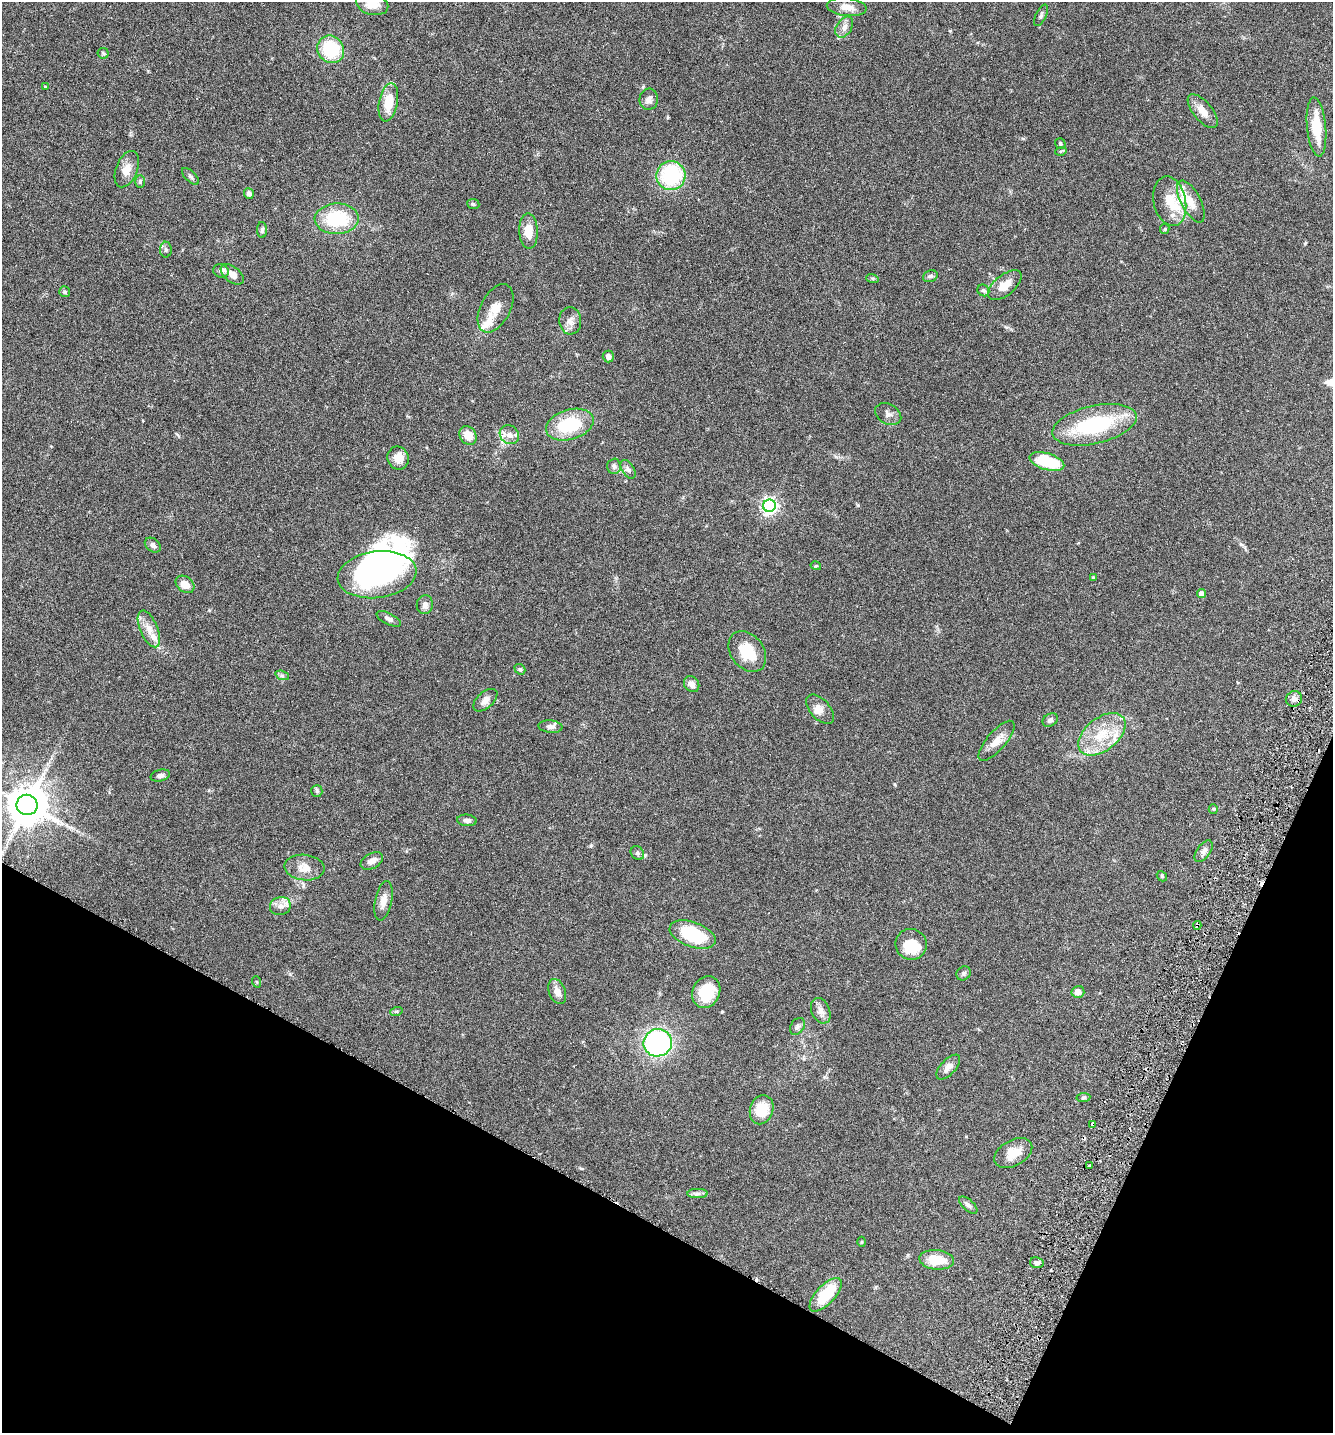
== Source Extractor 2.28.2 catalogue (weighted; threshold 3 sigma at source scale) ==
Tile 15 of 4 x 4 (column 3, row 4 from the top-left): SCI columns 2867-4197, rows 34-1464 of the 5866 x 5789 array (HDU 1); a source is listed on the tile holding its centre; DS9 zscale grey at full resolution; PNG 1335 x 1435 px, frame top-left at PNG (2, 2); each listed source drawn as its Kron ellipse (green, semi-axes under 4 px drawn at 4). Shown black and unused: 21% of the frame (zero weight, under 3 of 6 exposures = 3% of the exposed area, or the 3 px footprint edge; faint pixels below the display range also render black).
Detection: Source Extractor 2.28.2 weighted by HDU 2 'WHT'; one run over the whole footprint, this tile lists its part. Background 0.0537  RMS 0.0032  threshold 0.0129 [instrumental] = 3 sigma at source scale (4.09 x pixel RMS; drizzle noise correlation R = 1.36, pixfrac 0.8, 0.05/0.05 arcsec/px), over >= 5 px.
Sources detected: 119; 3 inside a brighter object's white glare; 5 cosmic-ray / hot-pixel residue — neither listed nor drawn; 9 inside a brighter listed object's ellipse — not listed separately; the other 102 listed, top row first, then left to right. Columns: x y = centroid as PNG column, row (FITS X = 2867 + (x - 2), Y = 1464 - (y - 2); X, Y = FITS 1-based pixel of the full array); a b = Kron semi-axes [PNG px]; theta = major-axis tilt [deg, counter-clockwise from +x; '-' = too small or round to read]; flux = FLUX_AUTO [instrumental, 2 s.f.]
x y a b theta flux
372 4 16 10 -14 3.4
847 7 20 9 -6 2.9
1041 15 12 5 64 0.65
844 27 11 7 57 1.5
331 49 14 13 - 14
103 53 5 5 - 0.4
45 87 3 3 - 0.34
649 99 10 9 - 1.4
388 102 19 9 79 5.8
1203 111 21 9 -50 3
1316 127 30 9 -85 8.4
1060 143 5 5 - 0.46
1061 151 6 3 17 0.37
127 169 19 10 68 3
190 176 11 5 -45 0.66
671 176 14 14 - 21
140 181 6 5 - 0.46
249 194 5 5 - 0.96
1170 201 25 16 -78 5.9
1191 201 23 9 -62 3.7
473 204 6 5 - 0.45
337 219 22 15 2 14
1165 229 5 4 - 0.36
262 230 8 5 89 0.61
529 231 18 9 -88 4.4
166 250 8 6 89 0.63
221 271 8 6 -21 0.83
232 274 13 7 -38 2.3
930 276 7 5 19 0.58
872 278 6 4 -19 0.42
1005 285 20 10 39 3.8
983 290 6 5 - 0.59
65 292 5 5 - 0.45
496 308 26 15 62 4.8
570 321 13 11 -86 1.8
608 356 6 5 - 1.4
888 414 14 10 -29 1.3
570 425 24 15 16 14
1094 425 43 19 13 24
509 435 10 9 - 2.1
468 436 10 8 -56 3.6
398 458 11 10 - 2.7
1047 462 18 8 -17 12
614 466 8 7 - 0.84
628 469 10 6 -57 0.91
769 506 6 6 - 87
153 545 9 6 -39 1
816 566 5 3 - 0.27
377 575 39 23 7 42
1093 577 4 3 - 0.35
185 584 10 7 -38 2.8
1201 594 4 4 - 1.9
425 605 9 8 - 1.2
389 619 13 5 -26 1
149 629 19 9 -67 2.9
747 652 22 16 -53 7.9
520 669 6 4 -41 0.42
282 675 7 4 -19 0.56
692 684 9 7 -51 1.5
1294 699 8 7 - 1.4
485 700 14 8 42 1.6
820 709 18 10 -48 2.1
1050 720 8 6 35 0.89
550 727 12 6 -5 1.1
1102 734 27 16 39 8.7
996 741 25 9 49 3.1
160 775 10 5 14 0.85
317 791 6 5 - 0.48
27 805 10 10 - 970
1213 809 5 4 - 0.32
467 820 10 5 -5 0.98
1204 851 12 6 54 1.3
637 853 7 6 - 0.73
372 861 12 7 29 1.6
304 868 20 13 -6 3.3
1162 876 5 4 - 0.41
383 901 20 8 78 2.3
280 906 10 9 - 1.8
1197 925 4 3 - 0.72
693 934 24 12 -20 16
911 944 16 15 - 7.6
964 973 7 6 - 0.62
257 982 6 3 -71 0.25
557 992 13 8 -69 2.1
706 992 16 13 63 8.9
1078 992 6 6 - 1.8
821 1011 13 9 -67 1.8
396 1012 6 4 19 0.36
797 1026 9 6 58 0.87
658 1043 14 13 - 51
948 1067 15 7 47 1.9
1083 1098 7 4 8 0.45
762 1110 15 11 74 6.9
1093 1124 4 3 - 0.38
1013 1153 20 12 29 4.1
1089 1165 3 3 - 0.63
698 1193 10 4 1 0.73
968 1205 11 5 -42 0.85
862 1242 5 3 - 0.25
937 1260 17 9 -7 6.5
1037 1263 7 5 -9 0.84
826 1295 21 9 47 10
Overlapping masked pixels (flux is a lower limit): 2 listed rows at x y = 1197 925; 1093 1124
Isophote crosses this tile's border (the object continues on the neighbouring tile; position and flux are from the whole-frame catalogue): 2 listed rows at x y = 372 4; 27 805
Unlisted compact peaks at least as high as the median listed source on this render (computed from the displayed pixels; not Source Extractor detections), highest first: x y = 643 87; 858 505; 591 845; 1305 243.